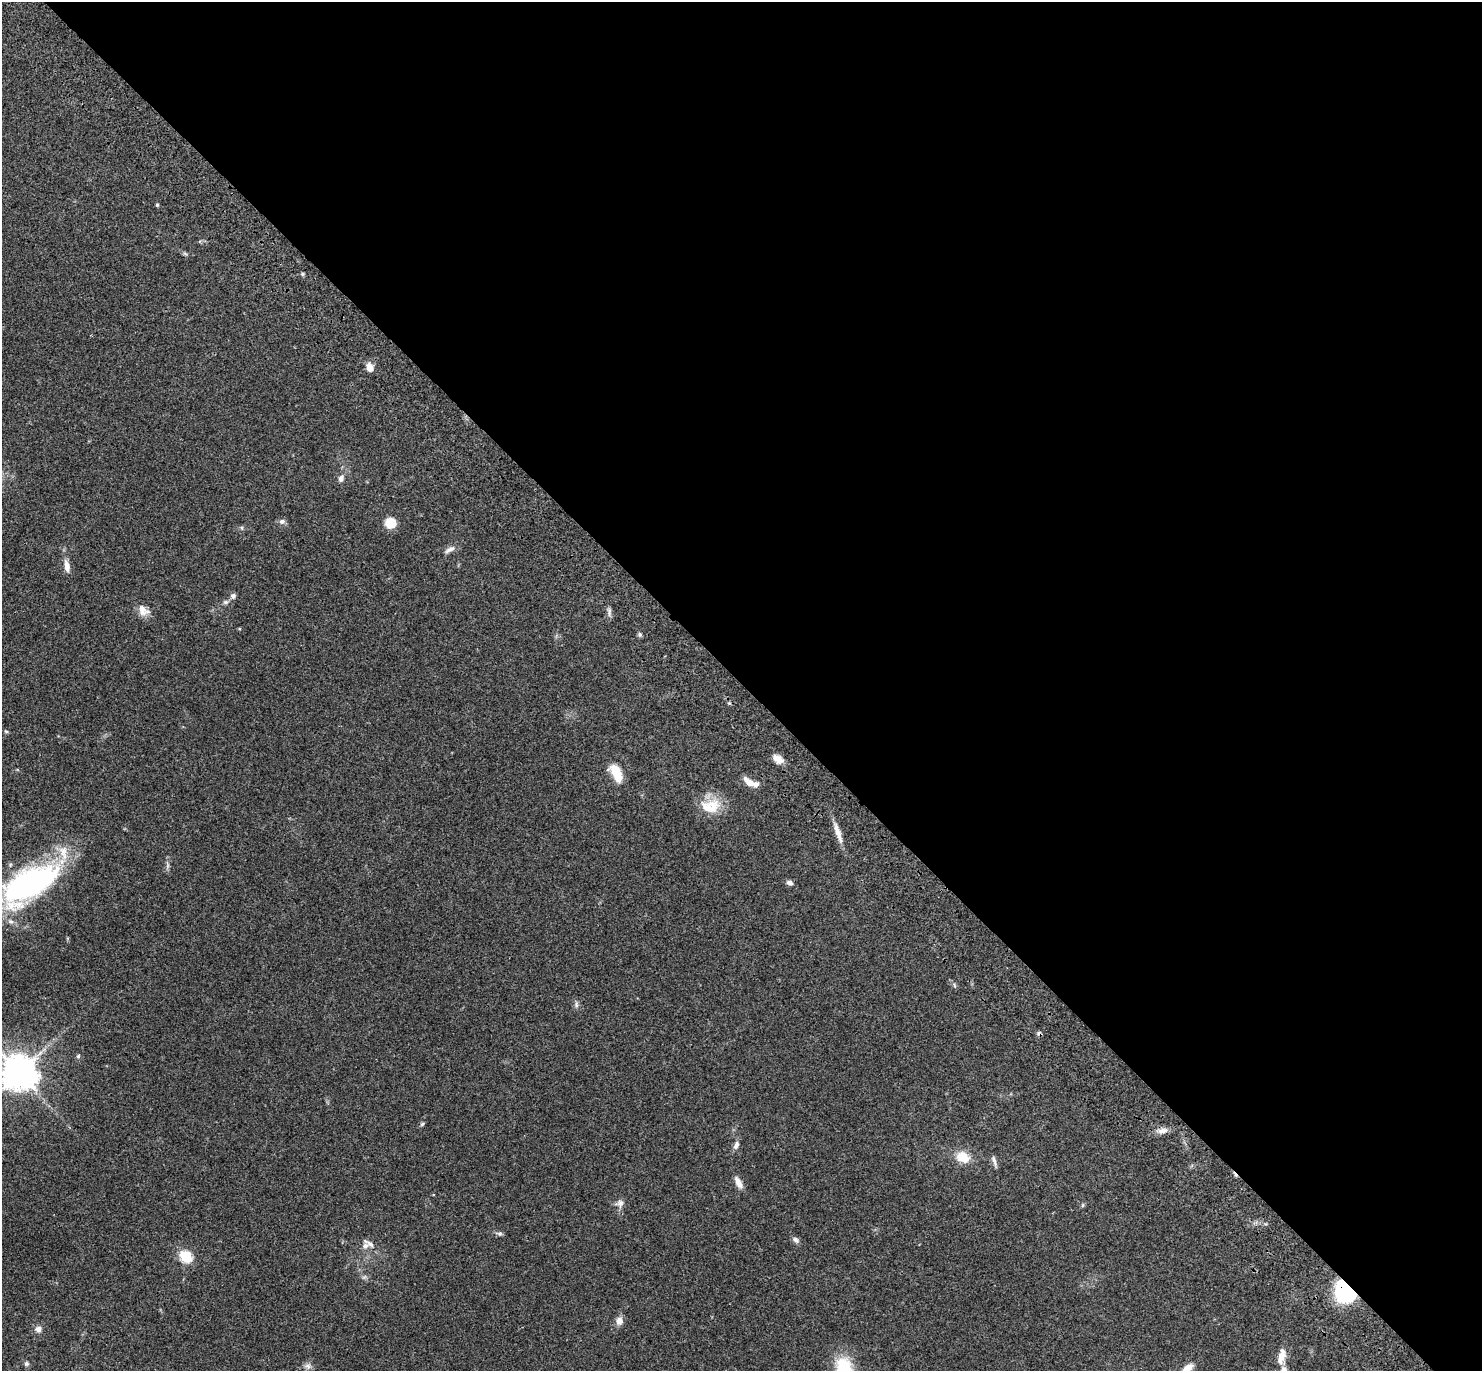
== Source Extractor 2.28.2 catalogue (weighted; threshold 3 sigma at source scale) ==
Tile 8 of 4 x 4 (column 4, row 2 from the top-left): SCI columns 4541-6020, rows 3010-4378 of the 6141 x 6133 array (HDU 1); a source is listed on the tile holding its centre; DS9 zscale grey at full resolution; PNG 1484 x 1373 px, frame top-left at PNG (2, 2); no overlay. Shown black and unused: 50% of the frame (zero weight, under 3 of 4 exposures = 6% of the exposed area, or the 3 px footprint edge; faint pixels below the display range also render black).
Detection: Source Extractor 2.28.2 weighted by HDU 2 'WHT'; one run over the whole footprint, this tile lists its part. Background 0.0512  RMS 0.0054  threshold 0.0244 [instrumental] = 3 sigma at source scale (4.5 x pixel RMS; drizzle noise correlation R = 1.50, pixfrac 1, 0.05/0.05 arcsec/px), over >= 5 px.
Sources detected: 51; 1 cosmic-ray / hot-pixel residue — not listed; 4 inside a brighter listed object's ellipse — not listed separately; the other 46 listed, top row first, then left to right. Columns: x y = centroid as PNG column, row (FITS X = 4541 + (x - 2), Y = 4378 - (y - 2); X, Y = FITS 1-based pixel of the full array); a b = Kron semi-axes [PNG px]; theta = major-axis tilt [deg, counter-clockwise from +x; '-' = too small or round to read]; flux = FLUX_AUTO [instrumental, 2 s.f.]
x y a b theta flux
157 205 4 4 - 0.77
185 254 7 4 -20 0.78
303 274 6 4 89 0.65
369 367 11 8 -80 3.6
341 478 9 7 65 2
282 521 8 7 - 1.6
390 523 11 10 - 8.7
450 549 15 6 30 2.4
67 566 14 6 -80 3.8
233 596 7 7 - 1.6
226 602 8 5 25 1.3
142 610 16 10 -62 4.8
609 612 11 3 80 1.3
729 703 4 4 - 0.65
6 731 6 4 -2 0.62
778 759 13 8 -33 4.4
616 773 21 10 -62 11
749 782 17 8 -39 4.5
713 809 32 15 73 11
838 833 31 6 -71 5.2
789 883 8 5 -17 1.6
30 884 63 28 30 130
954 985 6 3 -71 0.74
576 1004 9 5 -87 1.4
78 1056 5 5 - 0.82
19 1073 12 11 - 820
422 1124 7 4 45 0.76
1162 1131 14 7 8 3.3
736 1145 11 6 70 2.1
963 1157 13 11 -26 10
994 1160 14 5 -71 1.9
738 1183 16 7 -63 3.6
620 1203 11 10 - 2.6
1083 1205 6 4 88 0.65
500 1234 9 4 0 1.1
796 1240 10 6 -39 1.6
365 1246 15 7 -89 3.4
186 1256 6 6 - 41
1345 1291 16 13 -57 58
619 1321 9 8 - 3.7
38 1329 8 7 - 2.5
1281 1357 23 9 77 5.8
26 1364 6 6 - 1.1
308 1366 9 7 -33 1.9
844 1369 32 20 -76 23
1186 1369 22 8 43 6.4
Overlapping masked pixels (flux is a lower limit): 1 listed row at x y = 1345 1291
Isophote crosses this tile's border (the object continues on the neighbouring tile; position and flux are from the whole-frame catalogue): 4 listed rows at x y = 30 884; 19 1073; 844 1369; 1186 1369